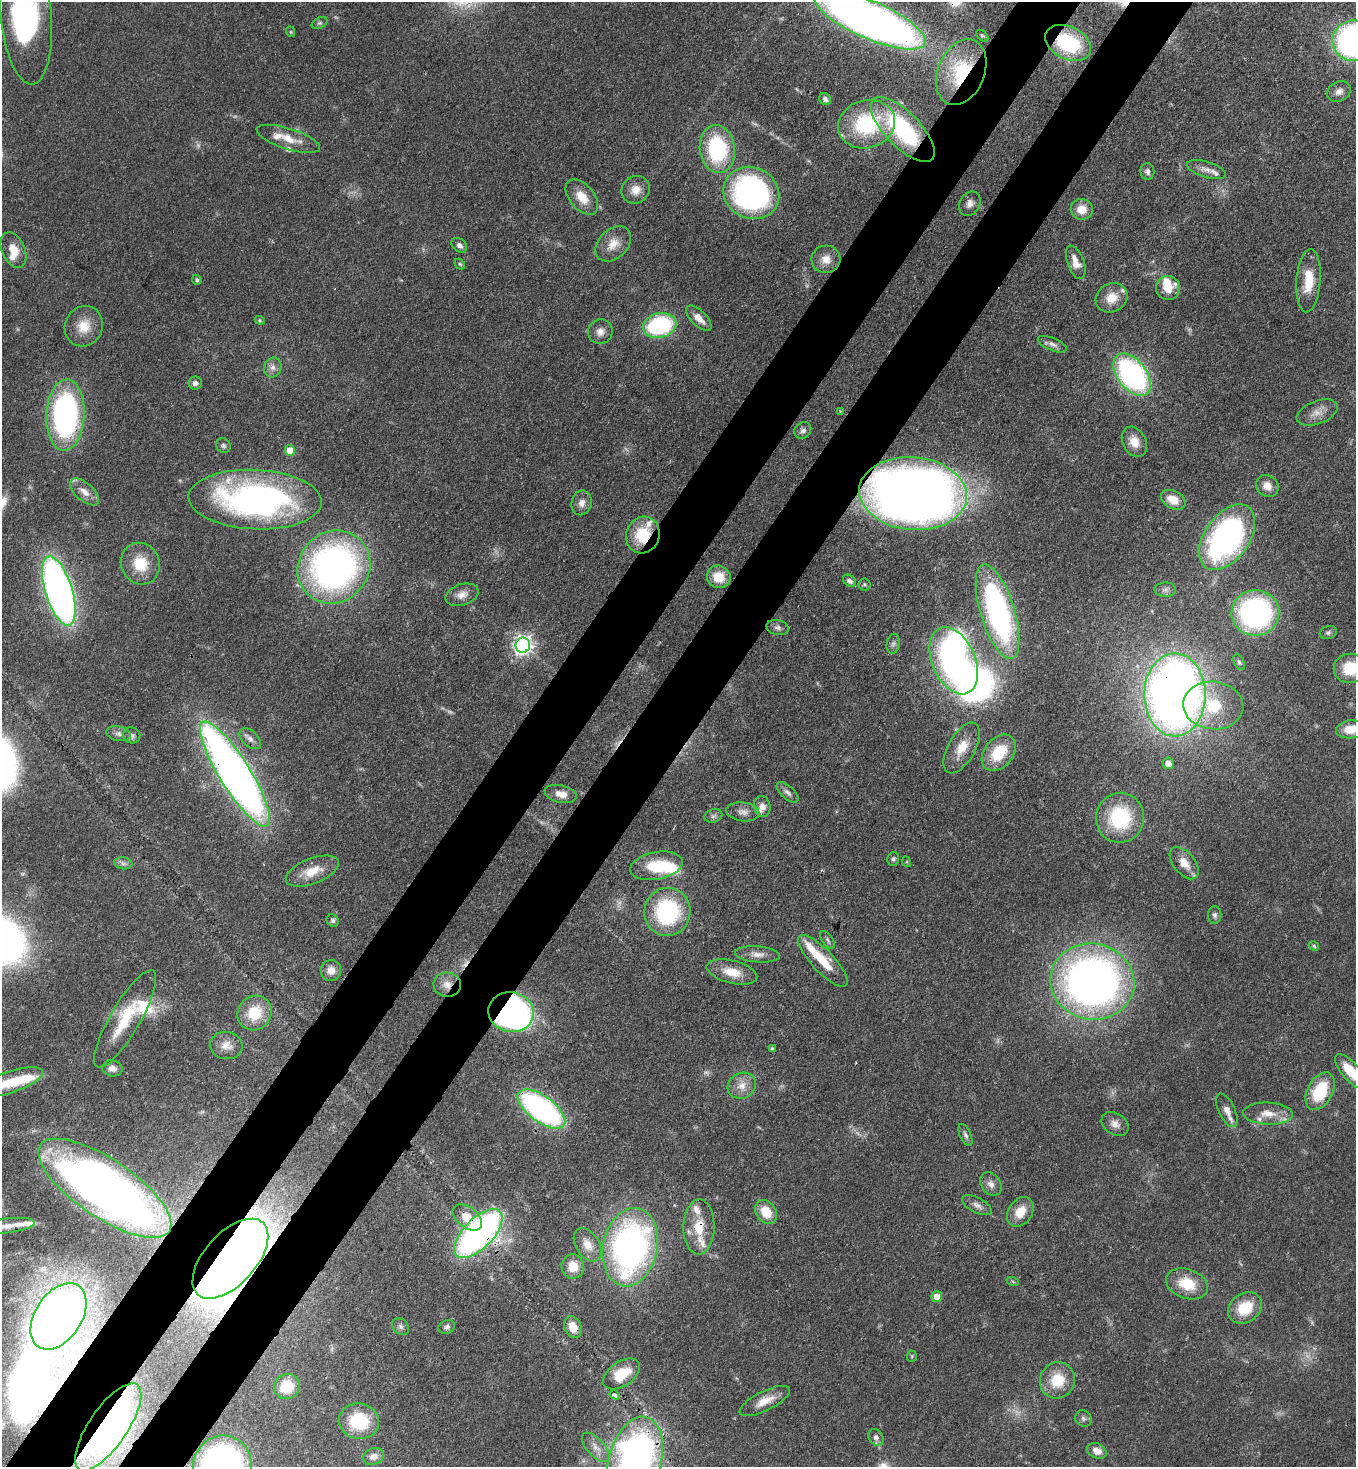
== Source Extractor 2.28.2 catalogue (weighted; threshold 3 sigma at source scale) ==
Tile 7 of 4 x 4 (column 3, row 2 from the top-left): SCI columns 2932-4285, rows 2992-4456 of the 6004 x 5981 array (HDU 1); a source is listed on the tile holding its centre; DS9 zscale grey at full resolution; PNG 1358 x 1469 px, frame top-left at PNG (2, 2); each listed source drawn as its Kron ellipse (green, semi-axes under 4 px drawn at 4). Shown black and unused: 10% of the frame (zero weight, under 3 of 4 exposures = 7% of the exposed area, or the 3 px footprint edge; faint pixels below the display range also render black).
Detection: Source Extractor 2.28.2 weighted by HDU 2 'WHT'; one run over the whole footprint, this tile lists its part. Background 0.0725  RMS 0.0036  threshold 0.0164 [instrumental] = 3 sigma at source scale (4.5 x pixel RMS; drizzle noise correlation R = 1.50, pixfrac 1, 0.05/0.05 arcsec/px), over >= 5 px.
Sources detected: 187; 8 too faint to see at this stretch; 7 inside a brighter object's white glare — neither listed nor drawn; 16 inside a brighter listed object's ellipse — not listed separately; the other 156 listed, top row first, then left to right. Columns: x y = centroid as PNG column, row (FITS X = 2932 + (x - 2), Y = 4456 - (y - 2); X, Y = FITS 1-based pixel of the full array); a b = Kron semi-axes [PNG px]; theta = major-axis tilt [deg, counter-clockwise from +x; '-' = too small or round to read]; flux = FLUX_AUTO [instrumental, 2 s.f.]
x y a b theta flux
26 16 69 25 -85 92
870 20 60 18 -24 400
320 23 8 5 26 0.77
291 32 5 3 - 0.37
982 36 7 4 -43 0.64
1353 41 21 20 - 120
1068 43 24 16 -26 30
961 72 34 23 67 28
1339 91 12 9 30 2.3
825 99 6 5 - 1
867 124 29 24 16 32
903 130 42 17 -46 45
288 139 33 10 -18 6.8
717 149 24 17 -82 36
1206 170 20 8 -17 2.8
1147 172 8 7 - 1.3
636 190 15 13 42 4.2
751 193 28 25 -27 95
582 197 20 12 -50 6.4
970 204 13 10 59 2.5
1082 209 11 10 - 5.3
613 244 20 14 45 5.5
459 245 9 6 -40 1.6
13 250 19 11 -66 5.6
826 259 14 14 - 4.5
1076 262 17 8 -70 5
460 264 6 4 -46 0.56
197 280 5 4 - 0.7
1308 281 32 12 85 9.9
1168 288 12 12 - 5.3
1112 298 16 14 30 6.1
699 318 16 7 -45 3.8
260 320 5 4 - 0.47
660 325 17 12 15 43
84 326 20 18 64 7.8
600 332 12 12 - 2.9
1052 344 15 6 -22 1.9
273 367 10 8 65 2
1132 375 24 14 -52 84
195 383 6 6 - 1.4
840 411 4 4 - 0.34
1317 412 21 11 20 4.1
65 415 36 19 87 90
803 430 9 7 44 1.5
1134 442 16 11 -62 5.1
223 446 8 7 - 0.97
290 451 5 5 - 8.2
1267 486 12 10 -40 3.6
85 492 18 8 -41 3.7
913 494 54 36 -5 530
255 500 66 29 -3 130
1173 500 13 8 -28 5.7
582 503 12 10 77 2.7
643 535 19 16 70 14
1227 537 37 22 55 120
140 564 21 19 -64 11
334 567 38 35 46 160
719 577 12 11 - 7.1
849 581 7 5 -37 1.4
865 584 6 6 - 0.63
1165 590 11 7 1 1.4
59 591 36 13 -73 190
462 595 17 10 17 3.2
998 612 49 17 -73 98
1255 613 24 23 - 79
778 628 11 7 -15 1.4
1328 633 8 6 20 0.97
893 644 10 6 80 1.3
523 645 7 7 - 170
954 661 35 21 -66 100
1239 662 8 5 -61 0.78
1350 668 16 14 1 12
1175 695 41 30 -89 350
1213 705 30 24 -5 17
1351 729 15 9 5 5.5
118 734 12 7 -11 1.8
132 735 9 8 - 1.4
250 739 13 8 -43 2.1
962 748 28 13 61 7.6
999 753 20 14 50 13
1168 763 6 5 - 3.2
235 774 61 15 -58 340
788 792 13 6 -42 1.5
561 794 16 8 -13 3.9
762 806 10 8 -77 2.6
743 812 17 9 -7 2.8
713 816 9 6 16 1.1
1120 818 25 24 - 28
893 859 7 5 79 0.88
907 862 5 3 - 0.38
123 863 9 6 -7 1.2
1184 863 19 10 -51 4.7
657 866 26 13 10 15
312 871 28 12 21 7.7
667 912 24 23 - 42
1215 915 9 6 -87 1.2
333 920 6 5 - 0.8
828 940 10 5 -55 0.84
1314 946 5 4 - 0.57
757 954 22 8 -4 3.1
823 961 34 11 -47 12
331 970 10 10 - 3.3
732 972 26 11 -14 7.2
1092 982 42 38 -12 230
447 985 14 12 -3 3.9
511 1012 23 20 -12 180
255 1013 18 16 49 13
125 1019 56 15 60 17
226 1045 16 13 -7 4.3
772 1049 4 3 - 0.83
112 1068 10 8 -11 2.4
1351 1072 22 8 -48 11
10 1082 35 11 18 13
742 1086 14 12 27 4.5
1320 1091 20 12 62 18
541 1109 28 13 -37 100
1227 1110 18 8 -65 3.1
1268 1114 25 11 -2 5.9
1115 1124 14 11 -34 2.8
965 1135 12 5 -66 1.2
991 1184 13 9 -53 2.3
105 1188 78 29 -34 240
977 1205 16 7 -27 2.1
766 1212 13 10 -53 8.5
1020 1212 16 11 55 6.5
467 1217 17 10 -37 6.5
7 1226 28 7 7 4.3
699 1227 28 15 89 11
478 1233 31 15 45 150
588 1245 18 11 -58 4.9
630 1247 39 27 78 140
230 1259 48 26 48 640
573 1266 12 11 - 5.8
1013 1282 6 4 -20 0.46
1187 1284 21 14 -19 11
937 1297 5 5 - 4.3
1245 1308 18 14 35 12
58 1316 37 23 57 340
401 1326 9 7 -46 1.2
447 1327 8 6 27 1.2
573 1327 11 8 -66 5
912 1356 5 5 - 0.47
622 1374 20 12 34 9.4
1057 1380 18 17 - 11
287 1386 13 12 - 11
615 1395 5 4 - 1.3
765 1401 27 9 27 5.8
1083 1418 9 7 -46 1.2
359 1421 20 17 -11 19
108 1427 51 19 56 68
876 1437 9 7 -57 1.6
596 1447 18 9 -48 3.4
1097 1451 10 7 -25 3.4
373 1456 10 8 18 2.5
635 1461 45 26 75 180
222 1466 30 29 - 86
Overlapping masked pixels (flux is a lower limit): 21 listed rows (the first 20) at x y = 1068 43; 961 72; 903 130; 65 415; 913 494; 643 535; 1175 695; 235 774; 561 794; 447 985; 511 1012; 541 1109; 105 1188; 467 1217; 699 1227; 478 1233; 230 1259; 58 1316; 573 1327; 108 1427
Isophote crosses this tile's border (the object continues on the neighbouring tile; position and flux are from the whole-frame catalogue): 11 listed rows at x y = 26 16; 870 20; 1353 41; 1350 668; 1351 729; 1351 1072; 10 1082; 105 1188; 7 1226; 635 1461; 222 1466